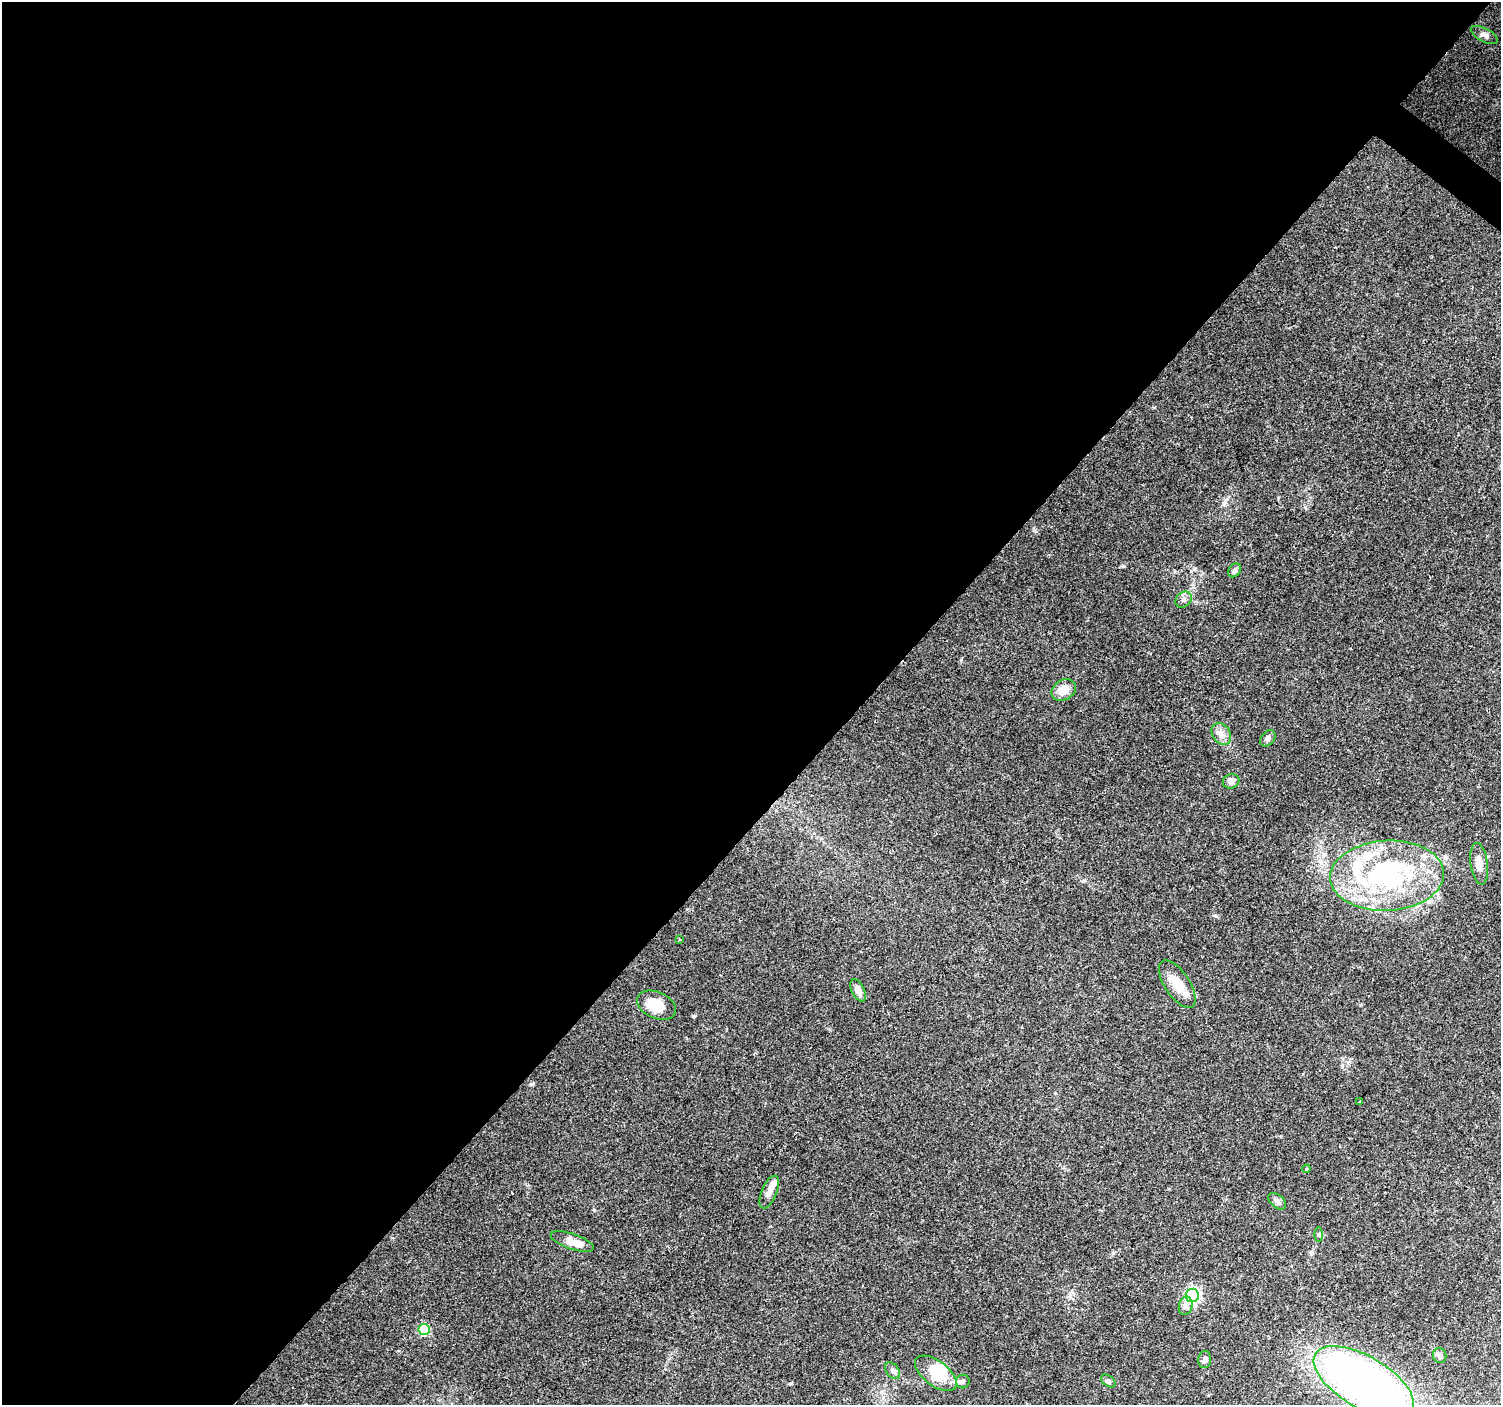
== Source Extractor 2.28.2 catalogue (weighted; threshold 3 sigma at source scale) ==
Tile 5 of 4 x 4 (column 1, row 2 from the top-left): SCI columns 1-1499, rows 2981-4383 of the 6003 x 6027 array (HDU 1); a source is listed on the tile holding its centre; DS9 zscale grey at full resolution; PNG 1503 x 1407 px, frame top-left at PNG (2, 2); each listed source drawn as its Kron ellipse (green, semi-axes under 4 px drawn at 4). Shown black and unused: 58% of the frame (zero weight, under 2 of 3 exposures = <1% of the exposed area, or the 3 px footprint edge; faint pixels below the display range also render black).
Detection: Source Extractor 2.28.2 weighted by HDU 2 'WHT'; one run over the whole footprint, this tile lists its part. Background 0.0974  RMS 0.0081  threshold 0.0364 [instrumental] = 3 sigma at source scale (4.5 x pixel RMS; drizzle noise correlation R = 1.50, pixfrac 1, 0.0396/0.0396 arcsec/px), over >= 5 px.
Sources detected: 38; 2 inside a brighter object's white glare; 1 cosmic-ray / hot-pixel residue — neither listed nor drawn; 6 inside a brighter listed object's ellipse — not listed separately; the other 29 listed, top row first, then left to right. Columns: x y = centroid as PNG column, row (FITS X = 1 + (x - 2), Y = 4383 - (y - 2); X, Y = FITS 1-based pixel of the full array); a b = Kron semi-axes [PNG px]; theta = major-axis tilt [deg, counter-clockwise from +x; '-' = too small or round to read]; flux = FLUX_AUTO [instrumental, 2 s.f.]
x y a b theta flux
1484 35 15 6 -28 3.5
1235 570 7 5 52 2.2
1184 600 9 7 43 3
1064 690 13 10 30 9.7
1221 734 12 8 -56 5.1
1268 738 9 6 48 2.5
1231 781 8 7 - 4.3
1479 864 21 8 -83 8.5
1387 876 57 35 3 120
680 939 4 3 - 0.7
1177 984 27 12 -56 17
858 990 12 6 -64 5
656 1005 20 13 -23 20
1360 1101 3 3 - 2.2
1306 1169 4 3 - 0.76
769 1192 17 7 68 6.1
1277 1201 10 6 -40 3.4
1319 1235 7 3 90 1.1
572 1241 23 7 -18 11
1192 1295 7 6 - 150
1186 1306 9 6 77 4
424 1330 5 5 - 47
1440 1355 7 6 - 2
1205 1360 8 6 83 2.7
893 1371 9 6 -51 2.8
936 1373 24 12 -37 19
963 1381 7 6 - 2.3
1108 1381 8 5 -36 1.7
1364 1382 56 25 -30 500
Isophote crosses this tile's border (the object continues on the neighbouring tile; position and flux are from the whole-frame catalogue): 1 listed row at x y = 1364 1382
Unlisted compact peaks at least as high as the median listed source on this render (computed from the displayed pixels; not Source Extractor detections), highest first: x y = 1195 569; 531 1084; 1215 915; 1113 1253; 1224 503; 1084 880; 1035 531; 1154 408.